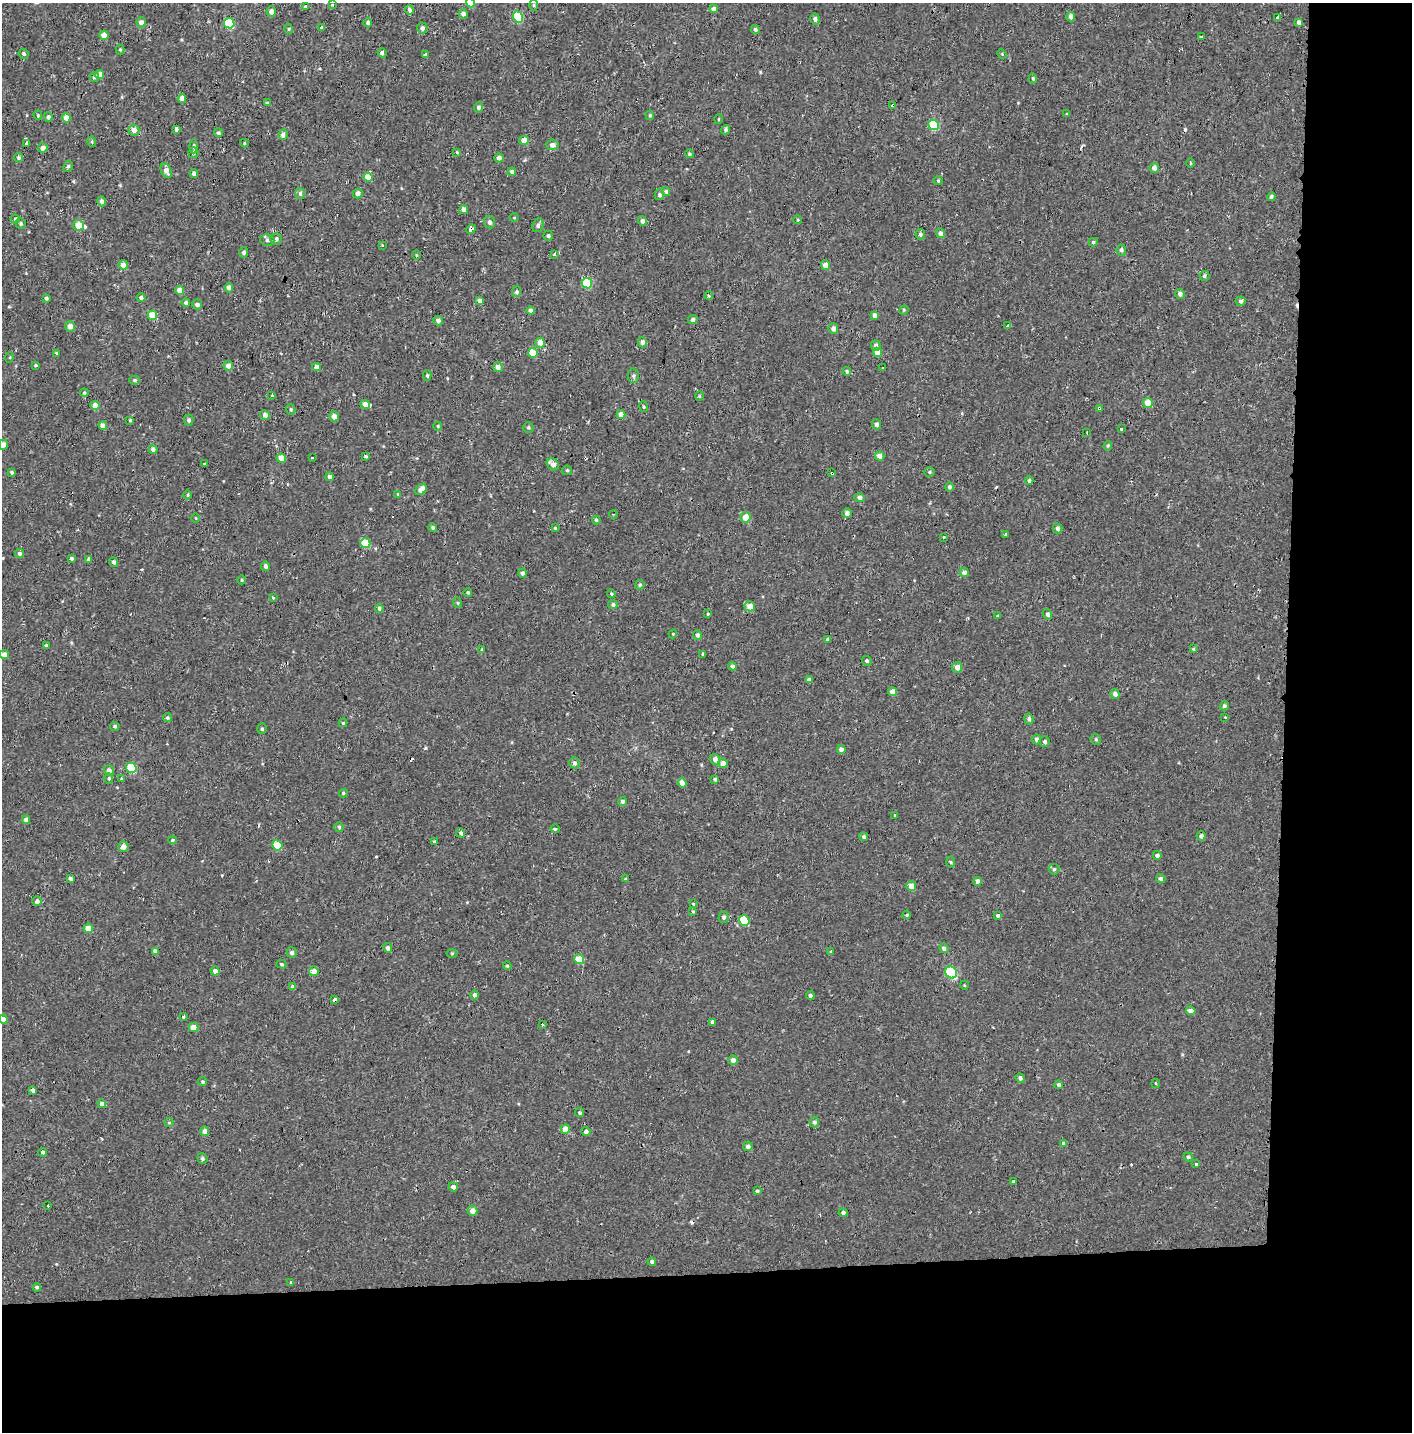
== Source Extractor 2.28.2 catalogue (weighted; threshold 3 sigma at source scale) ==
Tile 9 of 3 x 3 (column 3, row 3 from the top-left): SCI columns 2836-4245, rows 163-1592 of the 4245 x 4554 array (HDU 1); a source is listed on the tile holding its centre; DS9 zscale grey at full resolution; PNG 1414 x 1434 px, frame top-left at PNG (2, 3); each listed source drawn as its Kron ellipse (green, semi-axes under 4 px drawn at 4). Shown black and unused: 19% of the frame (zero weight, under 2 of 3 exposures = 3% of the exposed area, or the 3 px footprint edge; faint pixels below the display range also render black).
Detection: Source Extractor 2.28.2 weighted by HDU 2 'WHT'; one run over the whole footprint, this tile lists its part. Background -2.28e-05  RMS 0.0025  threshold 0.0113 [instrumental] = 3 sigma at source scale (4.5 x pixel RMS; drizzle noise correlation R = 1.50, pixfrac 1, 0.0396/0.0396 arcsec/px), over >= 5 px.
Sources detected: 339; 20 cosmic-ray / hot-pixel residue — neither listed nor drawn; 2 inside a brighter listed object's ellipse — not listed separately; the other 317 listed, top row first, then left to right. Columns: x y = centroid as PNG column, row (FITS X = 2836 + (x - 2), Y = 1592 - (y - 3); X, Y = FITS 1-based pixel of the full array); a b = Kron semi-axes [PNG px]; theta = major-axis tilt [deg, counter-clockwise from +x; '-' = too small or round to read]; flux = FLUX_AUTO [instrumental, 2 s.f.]
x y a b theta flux
471 3 5 4 - 3.3
332 4 3 3 - 0.82
534 5 5 3 - 0.3
306 6 3 3 - 3.8
714 9 4 4 - 1.1
409 10 5 4 - 0.65
271 12 5 4 - 1.3
463 14 4 4 - 0.88
1071 16 5 4 - 1
518 17 6 5 - 12
1278 17 4 3 - 7.6
815 19 5 5 - 0.72
141 22 5 4 - 1.4
1299 22 4 4 - 0.73
229 23 5 5 - 12
368 23 4 4 - 0.58
321 27 3 3 - 1.9
422 28 5 5 - 0.78
289 29 5 3 - 0.26
755 29 4 4 - 0.52
104 35 4 4 - 2.8
1201 37 4 3 - 12
120 50 5 4 - 0.26
382 53 5 4 - 0.69
24 54 5 4 - 0.55
1002 54 5 3 - 0.22
426 55 4 4 - 0.58
99 75 4 4 - 2.6
95 77 5 4 - 0.53
1033 78 5 4 - 0.33
182 99 4 4 - 1.7
267 103 4 3 - 0.26
893 105 3 3 - 1.3
478 107 5 4 - 0.64
1067 114 4 3 - 0.24
38 115 4 3 - 0.26
650 115 5 4 - 0.32
48 117 5 4 - 0.59
66 118 5 4 - 2
719 119 5 3 - 0.2
933 125 5 5 - 11
177 129 4 3 - 3.8
134 130 5 5 - 1.4
726 130 5 4 - 0.51
218 133 4 4 - 0.47
283 135 5 5 - 1.1
524 140 5 4 - 2.3
92 142 5 3 - 0.26
27 143 3 3 - 5.2
244 143 4 4 - 0.24
552 145 6 5 - 1.1
193 146 7 3 90 0.35
43 148 4 4 - 1.1
457 152 4 4 - 0.21
193 153 5 5 - 0.51
689 154 4 4 - 0.34
19 157 5 4 - 0.54
499 158 4 4 - 0.87
1191 163 5 3 - 0.19
68 166 6 4 65 0.4
1154 168 5 5 - 0.99
166 170 7 5 -63 1.4
512 172 4 3 - 0.54
194 173 4 4 - 0.71
368 177 4 4 - 3.5
938 181 4 4 - 0.26
666 192 5 4 - 0.44
300 193 5 5 - 0.74
358 193 5 5 - 1.2
659 195 5 4 - 0.7
1271 197 4 4 - 0.58
102 201 5 4 - 0.75
464 209 4 4 - 1.3
514 218 4 3 - 0.18
15 219 4 3 - 0.42
798 220 4 3 - 0.2
642 221 5 4 - 0.73
489 222 6 5 - 0.71
21 224 5 5 - 0.41
78 225 5 5 - 4.3
538 225 7 5 68 0.77
471 229 5 4 - 3.2
940 233 5 4 - 0.8
920 234 5 4 - 0.58
548 236 5 5 - 0.46
276 239 6 6 - 0.82
267 240 7 5 -16 0.65
1093 242 4 4 - 0.36
382 245 3 3 - 0.29
1121 250 6 4 -81 0.52
244 252 5 4 - 0.53
555 254 3 3 - 1
416 255 5 3 - 0.23
123 265 4 4 - 1.8
825 265 5 4 - 1.9
1204 276 5 5 - 0.46
587 283 5 5 - 12
229 288 4 4 - 1.2
180 291 4 4 - 2.9
516 292 5 4 - 0.46
1180 294 5 5 - 0.86
709 296 4 3 - 0.5
141 297 4 4 - 0.64
46 298 4 4 - 0.5
480 301 4 4 - 0.99
1241 301 5 4 - 0.7
186 303 4 4 - 0.62
197 304 5 5 - 0.86
531 310 4 4 - 1.1
904 310 5 4 - 0.27
152 315 5 4 - 5
875 315 4 4 - 1.1
693 319 5 4 - 0.7
438 321 5 4 - 0.79
70 326 5 5 - 1.6
1008 326 4 3 - 8.3
833 328 5 5 - 1
642 342 5 4 - 1.1
540 343 5 4 - 2
876 345 5 4 - 0.72
877 352 4 4 - 2.7
57 353 3 3 - 0.78
533 353 5 4 - 5.5
10 357 5 3 - 0.21
35 366 3 3 - 3.5
228 366 5 4 - 1.2
317 367 4 4 - 1.3
498 367 5 5 - 1.2
883 368 3 3 - 2.1
847 371 4 4 - 0.52
427 376 5 4 - 0.42
633 376 7 5 90 0.48
134 380 5 4 - 0.37
84 393 4 4 - 0.39
272 395 3 3 - 0.59
699 396 4 4 - 0.24
1148 403 5 4 - 3.4
365 404 5 4 - 1.8
95 406 4 4 - 2.4
643 407 5 4 - 0.32
1099 408 4 4 - 0.61
291 409 5 4 - 0.36
621 414 4 4 - 2.1
265 415 5 4 - 1
334 417 5 4 - 1.8
130 420 4 3 - 0.3
189 420 5 4 - 0.56
876 424 5 4 - 0.88
103 426 4 4 - 2
438 426 4 4 - 0.23
528 428 5 5 - 0.34
1121 429 3 2 - 0.29
1087 432 3 2 - 0.33
3 445 5 4 - 1.6
1108 446 5 3 - 0.26
153 449 4 4 - 0.91
366 456 4 3 - 0.28
880 456 5 4 - 1.7
312 457 3 3 - 0.54
281 458 5 4 - 3.6
204 464 3 3 - 2.3
553 464 7 5 -41 1.6
567 470 5 4 - 0.28
11 472 3 3 - 0.37
929 472 5 5 - 0.37
832 473 4 3 - 1.1
330 477 4 4 - 0.93
1029 481 4 4 - 0.59
949 487 4 4 - 0.58
421 489 6 4 40 1.7
398 494 3 3 - 0.64
188 495 5 3 - 0.24
860 497 5 4 - 0.89
847 513 5 4 - 0.94
614 514 4 3 - 0.19
745 517 5 5 - 3.3
196 518 4 3 - 0.23
596 520 4 4 - 0.35
433 528 4 4 - 0.4
555 528 4 3 - 0.24
1057 528 5 4 - 0.65
1006 534 3 3 - 0.64
943 537 3 2 - 0.21
365 543 5 5 - 8.5
19 553 4 4 - 0.6
71 558 4 3 - 0.5
89 559 4 3 - 0.63
114 562 5 4 - 0.71
265 566 4 4 - 0.72
964 572 4 4 - 0.99
523 573 4 4 - 0.78
242 580 4 3 - 0.23
640 585 5 4 - 0.42
468 592 4 4 - 0.35
611 594 4 3 - 0.28
273 598 4 4 - 0.21
458 603 5 3 - 0.22
613 605 5 4 - 0.62
750 606 5 5 - 2.5
379 608 4 4 - 0.48
708 613 3 3 - 1.8
1047 614 5 4 - 0.69
997 616 4 4 - 0.23
673 634 4 4 - 0.23
698 635 5 4 - 0.79
828 639 3 3 - 0.43
46 645 4 3 - 0.33
1193 649 4 3 - 0.32
482 650 4 3 - 0.35
703 654 4 3 - 0.36
4 655 5 4 - 1.4
867 661 5 4 - 0.44
732 666 4 4 - 0.77
957 667 5 5 - 1.6
809 680 4 4 - 0.92
892 692 4 4 - 2
1115 694 5 4 - 0.97
1224 706 5 4 - 0.51
1225 717 3 2 - 0.35
167 718 4 4 - 0.39
1029 719 5 4 - 0.7
343 723 4 4 - 0.23
115 726 5 4 - 0.39
262 729 5 4 - 0.38
1037 739 5 4 - 0.83
1096 739 6 5 - 0.34
1044 741 5 5 - 0.67
841 749 4 4 - 1.2
715 759 5 5 - 1.1
574 763 6 5 - 0.8
723 763 5 4 - 2.2
131 768 5 5 - 10
109 770 5 5 - 1.1
109 778 5 4 - 0.36
121 779 3 3 - 0.24
715 779 4 3 - 0.54
682 783 5 4 - 1.9
343 793 4 3 - 0.32
623 801 4 4 - 0.62
895 815 3 3 - 0.71
26 820 4 4 - 0.98
339 827 5 4 - 0.41
555 829 4 3 - 0.44
461 833 5 4 - 0.63
1201 836 4 4 - 0.73
864 837 4 4 - 0.48
172 840 4 3 - 0.35
434 842 4 3 - 0.36
277 845 5 5 - 6.5
123 847 5 5 - 1.5
1157 855 4 4 - 0.71
951 862 5 3 - 0.28
1054 869 5 5 - 0.43
70 878 4 3 - 0.59
1161 878 5 4 - 0.56
626 879 4 3 - 0.29
978 881 4 4 - 1.2
911 886 5 4 - 1.8
37 901 5 5 - 1
693 904 4 3 - 0.23
693 911 4 3 - 0.29
907 915 4 3 - 0.36
998 915 3 3 - 1.7
724 917 5 5 - 0.61
744 920 5 5 - 8.1
88 928 5 4 - 3.4
388 948 5 4 - 0.94
944 948 5 4 - 0.98
155 951 4 4 - 1.1
831 952 3 3 - 0.29
292 953 5 5 - 0.87
452 953 5 3 - 0.23
579 959 5 4 - 5.6
281 964 5 4 - 0.35
507 966 4 3 - 0.27
215 971 4 4 - 1.2
314 971 5 4 - 2.1
951 972 6 5 - 19
964 985 4 3 - 0.21
293 987 4 4 - 0.84
475 995 4 3 - 0.87
810 995 4 4 - 0.53
335 1000 4 3 - 0.96
1191 1011 4 4 - 1.6
184 1017 3 3 - 1.2
3 1019 4 4 - 1.1
712 1022 4 3 - 0.86
542 1024 3 3 - 1
193 1027 5 4 - 2.8
733 1060 5 4 - 1.3
1020 1078 5 4 - 0.7
203 1082 4 4 - 0.36
1156 1084 4 3 - 0.3
1059 1085 4 4 - 0.62
33 1090 4 4 - 0.8
102 1104 4 4 - 1.1
580 1113 4 4 - 0.43
169 1122 5 3 - 0.28
814 1122 5 5 - 0.66
565 1129 5 4 - 2.3
205 1131 5 4 - 1.5
586 1132 4 4 - 1
1063 1143 4 3 - 0.45
748 1146 5 5 - 0.7
42 1152 4 4 - 0.51
1188 1157 4 4 - 0.39
202 1158 5 5 - 0.51
1196 1164 3 3 - 0.71
1013 1181 3 3 - 1.2
453 1187 5 4 - 1.1
757 1191 4 3 - 0.38
48 1206 3 2 - 0.17
473 1211 5 5 - 1.9
843 1212 4 4 - 0.55
652 1261 4 4 - 0.6
290 1283 3 3 - 0.29
37 1287 4 4 - 0.54
Overlapping masked pixels (flux is a lower limit): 9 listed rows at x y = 471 3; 229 23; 893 105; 471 229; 1099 408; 281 458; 832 473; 335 1000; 586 1132
Isophote crosses this tile's border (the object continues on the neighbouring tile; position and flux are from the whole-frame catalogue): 3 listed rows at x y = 471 3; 3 445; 3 1019